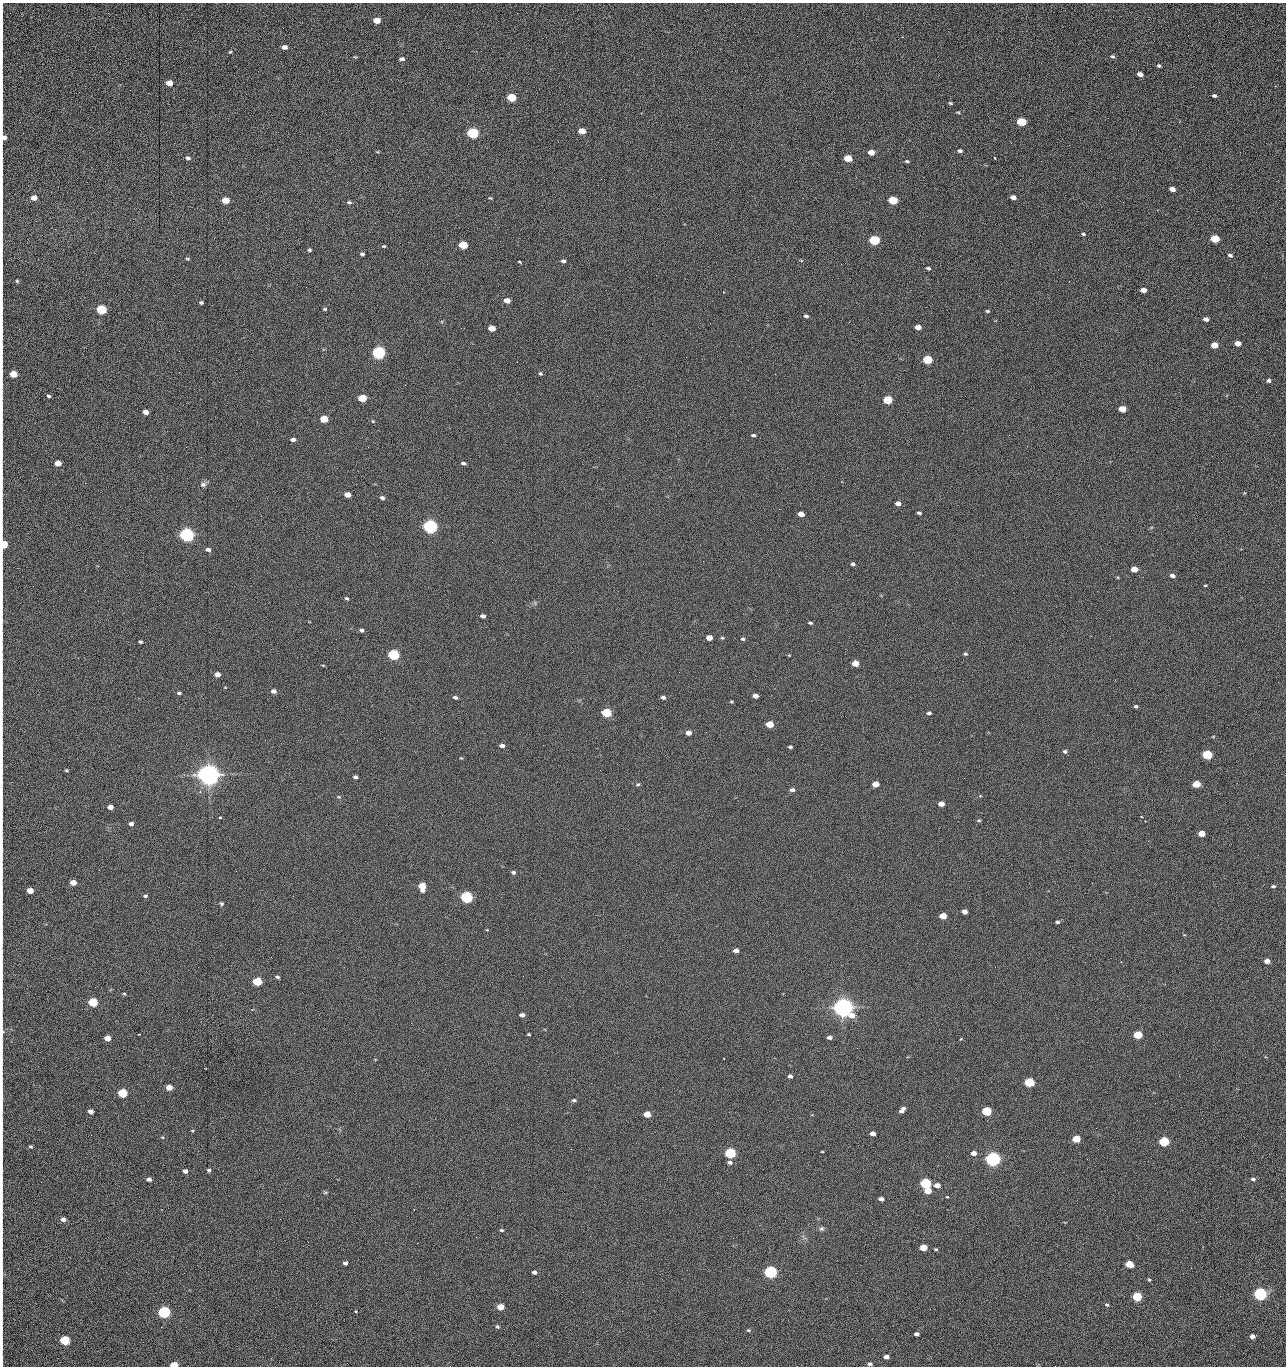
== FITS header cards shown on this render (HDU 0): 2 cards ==
NAXIS1  =                 1284 /fastest changing axis
NAXIS2  =                 1364 /next to fastest changing axis

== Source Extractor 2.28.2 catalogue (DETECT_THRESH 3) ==
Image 1284 x 1364 px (HDU 0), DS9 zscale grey, 1 PNG px = 1 image px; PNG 1288 x 1368 px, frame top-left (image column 1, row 1364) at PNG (2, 3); no overlay
Background 143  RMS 15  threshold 44.5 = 3 sigma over >= 5 px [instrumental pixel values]
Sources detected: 275; all 275 listed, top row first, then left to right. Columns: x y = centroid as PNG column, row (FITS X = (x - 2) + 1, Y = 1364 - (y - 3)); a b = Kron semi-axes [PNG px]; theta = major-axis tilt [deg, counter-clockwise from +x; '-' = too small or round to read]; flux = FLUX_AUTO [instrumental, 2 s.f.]
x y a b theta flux
377 20 6 4 -4 1.3e+04
2 30 15 2 90 3.0e+03
1188 35 2 2 - 7.0e+02
284 47 5 4 - 4.9e+03
230 52 3 3 - 1.1e+03
1112 56 6 4 -23 1.8e+03
355 57 5 3 - 8.3e+02
402 59 5 4 - 2.7e+03
1159 66 4 3 - 1.5e+03
1140 74 5 4 - 4.6e+03
169 83 5 4 - 1.4e+04
2 87 9 2 90 1.7e+03
1214 96 4 3 - 1.9e+03
512 97 6 5 - 4.2e+04
2 102 10 2 90 1.8e+03
950 103 5 3 - 1.3e+03
958 112 5 3 - 1.1e+03
2 114 12 2 -87 2.1e+03
1021 122 6 5 - 6.0e+04
1179 122 3 2 - 1.1e+03
582 131 5 4 - 1.4e+04
473 133 6 5 - 1.6e+05
4 138 7 5 90 5.9e+03
960 151 5 4 - 2.2e+03
871 152 5 4 - 1.2e+04
188 158 6 5 - 2.5e+03
848 158 6 4 -11 2.8e+04
995 158 3 2 - 8.0e+02
907 161 5 3 - 1.4e+03
1041 161 2 2 - 1.2e+03
2 173 9 2 90 1.5e+03
856 177 3 2 - 1.7e+03
923 177 2 2 - 1.2e+04
1172 189 5 4 - 6.4e+03
1013 197 5 4 - 5.7e+03
33 198 5 4 - 1.0e+04
490 198 5 3 - 1.0e+03
225 200 5 4 - 2.0e+04
893 200 6 5 - 5.2e+04
349 202 6 4 -9 1.7e+03
1123 202 2 2 - 5.4e+02
2 207 12 2 90 2.2e+03
2 225 8 2 90 1.3e+03
1083 234 5 3 - 1.4e+03
1215 239 5 4 - 4.2e+04
874 240 6 5 - 1.0e+05
463 245 6 4 -7 4.1e+04
384 246 5 4 - 1.2e+03
309 250 4 4 - 1.6e+03
362 254 4 3 - 1.8e+03
1230 255 6 4 -11 2.1e+03
187 259 6 3 -8 1.1e+03
801 260 5 3 - 8.2e+02
563 261 4 4 - 2.5e+03
520 262 4 2 - 1.5e+03
841 264 2 2 - 1.8e+04
2 265 10 2 90 1.6e+03
928 268 5 3 - 1.7e+03
17 281 4 4 - 1.3e+03
306 287 2 2 - 4.6e+02
1143 290 5 4 - 7.5e+03
507 300 5 4 - 9.4e+03
201 302 4 3 - 1.8e+03
101 309 5 5 - 1.0e+05
325 309 5 4 - 1.3e+03
987 311 4 3 - 1.3e+03
806 316 5 3 - 2.0e+03
1206 319 5 4 - 3.9e+03
2 320 12 2 90 1.7e+03
849 322 2 2 - 6.4e+02
710 323 2 2 - 2.3e+03
918 327 5 4 - 7.8e+03
492 328 5 4 - 1.6e+04
1238 343 5 4 - 1.0e+04
1214 345 5 4 - 1.6e+04
2 346 10 2 90 1.8e+03
379 353 6 5 - 3.0e+05
927 360 6 4 -7 5.8e+04
13 374 5 4 - 2.5e+04
540 374 5 5 - 1.6e+03
1268 381 5 4 - 2.5e+03
1256 392 2 2 - 9.3e+02
48 396 4 4 - 1.7e+03
362 398 5 4 - 3.7e+04
888 400 6 5 - 6.0e+04
1122 409 5 4 - 1.9e+04
145 412 5 4 - 8.3e+03
324 419 5 4 - 2.9e+04
373 421 4 4 - 9.6e+02
2 427 10 2 90 1.6e+03
753 435 5 3 - 1.7e+03
1009 435 2 2 - 2.4e+03
293 439 5 3 - 3.7e+03
186 447 3 2 - 2.1e+03
2 455 8 2 90 1.4e+03
58 463 5 4 - 1.2e+04
463 463 5 3 - 2.4e+03
85 483 3 2 - 7.0e+02
203 484 9 7 14 3.3e+03
347 495 5 4 - 1.0e+04
382 498 5 4 - 2.5e+03
898 504 5 4 - 5.7e+03
919 513 5 3 - 1.9e+03
801 514 5 4 - 8.7e+03
430 526 6 5 - 5.0e+05
187 535 6 5 - 5.4e+05
492 542 2 2 - 1.7e+03
4 544 5 4 - 3.9e+04
208 550 5 4 - 3.7e+03
742 561 2 2 - 3.8e+02
853 564 5 4 - 1.9e+03
1134 569 5 4 - 1.3e+04
1172 576 5 4 - 3.8e+03
1205 585 4 2 - 8.4e+02
347 598 4 4 - 1.9e+03
483 616 5 4 - 4.0e+03
810 623 5 3 - 1.5e+03
361 630 4 4 - 2.0e+03
709 638 5 4 - 1.0e+04
722 638 5 4 - 1.2e+03
743 639 5 4 - 1.7e+03
140 642 4 3 - 1.7e+03
965 654 4 4 - 1.3e+03
393 655 6 5 - 1.6e+05
855 663 5 4 - 1.4e+04
323 665 5 3 - 8.6e+02
679 672 2 2 - 1.7e+03
217 674 5 4 - 7.3e+03
273 691 5 4 - 4.2e+03
179 693 5 3 - 1.9e+03
755 696 5 4 - 6.0e+03
455 697 5 4 - 2.3e+03
663 697 5 4 - 2.5e+03
731 702 3 2 - 1.0e+03
1136 706 4 3 - 1.6e+03
606 713 6 4 -7 7.2e+04
929 713 4 4 - 2.5e+03
770 724 5 4 - 2.7e+04
706 732 2 2 - 4.2e+02
688 733 5 4 - 7.4e+03
543 745 2 2 - 2.1e+03
502 746 5 3 - 4.2e+03
790 747 4 3 - 1.7e+03
1065 751 5 4 - 2.1e+03
1207 755 5 5 - 7.7e+04
461 758 4 3 - 8.4e+02
706 761 2 2 - 7.2e+02
617 764 2 2 - 2.0e+03
2 770 11 2 90 1.9e+03
66 770 4 3 - 1.2e+03
209 775 7 6 - 1.6e+06
355 777 4 3 - 2.4e+03
638 784 6 4 13 1.4e+03
875 784 5 4 - 1.1e+04
1196 784 5 4 - 2.5e+04
792 790 6 4 6 3.2e+03
339 797 5 4 - 1.0e+03
941 804 5 4 - 8.0e+03
110 807 5 4 - 6.7e+03
2 808 9 2 90 1.4e+03
220 817 4 2 - 8.1e+02
979 820 6 3 0 1.2e+03
1145 821 2 2 - 5.1e+02
131 824 5 4 - 3.7e+03
1201 834 5 4 - 1.6e+04
2 850 10 2 90 1.8e+03
513 872 5 4 - 2.0e+03
73 882 5 4 - 1.2e+04
422 886 6 5 - 2.8e+04
1273 886 4 3 - 1.6e+03
30 890 5 4 - 1.6e+04
2 894 8 2 90 1.4e+03
145 896 5 4 - 1.7e+03
467 897 6 5 - 2.4e+05
221 903 4 4 - 1.7e+03
965 912 5 4 - 5.9e+03
943 916 5 4 - 1.9e+04
1057 922 5 3 - 1.9e+03
487 930 5 3 - 7.4e+02
2 938 17 2 90 2.6e+03
736 951 5 4 - 6.1e+03
1267 961 5 4 - 7.4e+03
1121 962 3 2 - 9.6e+02
523 976 2 2 - 1.3e+03
277 977 5 4 - 2.1e+03
257 981 5 4 - 6.1e+04
124 994 4 4 - 1.1e+03
93 1002 5 5 - 7.6e+04
843 1008 7 6 - 1.3e+06
522 1015 5 4 - 4.3e+03
411 1023 2 2 - 3.7e+03
2 1031 12 3 -86 2.6e+03
139 1034 3 2 - 8.9e+02
529 1034 4 3 - 1.1e+03
1138 1035 5 4 - 4.8e+04
829 1037 5 4 - 3.8e+03
107 1038 5 4 - 1.0e+04
961 1039 4 3 - 7.6e+02
857 1048 3 2 - 8.8e+02
1245 1057 2 2 - 1.2e+03
724 1059 2 2 - 6.7e+02
790 1076 4 4 - 3.3e+03
1179 1076 2 2 - 1.8e+03
1029 1082 5 4 - 8.8e+04
169 1087 5 4 - 1.2e+04
122 1093 5 5 - 6.5e+04
2 1096 24 2 90 4.5e+03
574 1100 5 4 - 2.0e+03
1155 1103 2 2 - 5.8e+02
902 1110 7 4 49 4.8e+03
90 1111 5 4 - 5.5e+03
986 1111 5 4 - 7.3e+04
729 1112 2 2 - 7.3e+02
647 1114 5 4 - 2.1e+04
192 1131 4 3 - 9.1e+02
873 1134 5 4 - 6.8e+03
91 1135 2 2 - 1.6e+03
162 1137 4 4 - 9.1e+02
1076 1139 5 4 - 3.2e+04
1164 1141 5 5 - 9.9e+04
2 1147 14 2 90 2.5e+03
31 1147 5 4 - 1.4e+03
571 1149 3 2 - 7.9e+02
822 1151 3 2 - 8.1e+02
730 1153 5 5 - 1.5e+05
974 1153 5 4 - 7.2e+03
993 1159 6 5 - 6.2e+05
1087 1159 2 2 - 1.3e+03
730 1162 6 4 -3 2.9e+03
209 1170 4 4 - 2.2e+03
185 1171 5 4 - 4.4e+03
149 1179 4 4 - 3.7e+03
1253 1179 6 4 -1 2.1e+03
926 1183 5 5 - 1.5e+05
937 1185 5 4 - 6.6e+03
2 1187 21 2 90 3.4e+03
928 1191 5 4 - 1.6e+04
325 1192 6 4 0 1.2e+03
947 1197 3 3 - 7.4e+02
881 1199 5 4 - 4.5e+03
414 1209 3 2 - 5.9e+02
63 1219 5 4 - 4.3e+03
280 1219 2 2 - 1.4e+03
821 1229 7 6 - 2.2e+03
501 1230 5 3 - 1.3e+03
2 1232 14 2 90 2.3e+03
476 1237 2 2 - 4.8e+03
308 1242 2 2 - 1.2e+03
417 1243 2 2 - 3.6e+03
923 1248 5 4 - 1.9e+04
936 1249 4 3 - 1.2e+03
345 1263 4 4 - 2.9e+03
1129 1264 6 4 -9 2.7e+04
534 1272 4 4 - 3.1e+03
770 1272 6 5 - 3.1e+05
1149 1280 5 3 - 1.2e+03
2 1288 19 2 90 3.8e+03
1260 1294 5 5 - 3.6e+05
1137 1297 5 5 - 7.9e+04
996 1298 2 2 - 1.8e+03
1107 1305 5 4 - 1.7e+03
500 1307 5 4 - 1.7e+04
622 1311 2 2 - 5.8e+02
164 1312 6 5 - 2.4e+05
497 1327 4 4 - 1.5e+03
748 1330 5 4 - 1.3e+03
916 1334 4 3 - 3.8e+03
1252 1336 4 4 - 5.3e+03
65 1340 5 5 - 9.3e+04
2 1346 13 2 90 2.3e+03
886 1357 5 4 - 6.4e+03
2 1362 10 2 90 1.3e+03
870 1364 5 4 - 1.8e+03
174 1365 5 4 - 2.8e+04
1055 1366 2 2 - 1.4e+03
At the frame edge (FLAGS 8, measured only in part): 31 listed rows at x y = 2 30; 2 87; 2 102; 2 114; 4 138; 2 173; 2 207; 2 225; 2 265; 17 281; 2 320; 2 346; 13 374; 2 427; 2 455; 4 544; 2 770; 2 808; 2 850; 2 894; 2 938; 2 1031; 2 1096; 2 1147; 2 1187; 2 1232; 2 1288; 2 1346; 2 1362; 174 1365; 1055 1366

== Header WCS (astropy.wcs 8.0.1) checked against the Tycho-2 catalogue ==
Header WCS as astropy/WCSLIB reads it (CRVAL/CRPIX/CD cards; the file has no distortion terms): RA---TAN/DEC--TAN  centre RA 15:41:41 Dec +51:59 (235.42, +51.98 deg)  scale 1.26 arcsec/px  FOV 26.9' x 28.5'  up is +92 deg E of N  parity flipped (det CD > 0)
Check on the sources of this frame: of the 60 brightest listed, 11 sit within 2.0 arcsec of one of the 11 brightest Tycho-2 stars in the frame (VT <= 12.29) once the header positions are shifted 0.41 arcsec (0.37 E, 0.17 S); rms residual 1.00 arcsec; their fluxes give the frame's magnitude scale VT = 25.23 - 2.5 log10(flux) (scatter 0.20 mag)
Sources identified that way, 11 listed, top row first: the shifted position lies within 2.0 arcsec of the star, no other Tycho-2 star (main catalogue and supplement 1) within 4.0 arcsec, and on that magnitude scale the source's flux lands within +1.5 / -3 mag of the star's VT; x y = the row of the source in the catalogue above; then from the Tycho-2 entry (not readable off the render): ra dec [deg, ICRS J2000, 3 dp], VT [Tycho-2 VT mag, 2 dp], TYC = Tycho-2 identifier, HIP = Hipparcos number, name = IAU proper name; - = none
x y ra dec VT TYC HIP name
379 353 235.614 +52.064 11.61 3489-1132-1 - -
430 526 235.514 +52.049 11.19 3489-1407-1 - -
187 535 235.515 +52.133 11.12 3489-1380-1 - -
209 775 235.378 +52.130 9.31 3489-1322-1 76850 -
467 897 235.303 +52.042 11.52 3489-958-1 - -
843 1008 235.232 +51.912 9.59 3489-824-1 - -
993 1159 235.143 +51.862 10.97 3489-1016-1 - -
926 1183 235.131 +51.886 12.29 3489-908-1 - -
770 1272 235.084 +51.941 11.45 3489-1346-1 - -
1260 1294 235.062 +51.771 11.53 3489-1453-1 - -
164 1312 235.075 +52.152 11.74 3489-912-1 - -